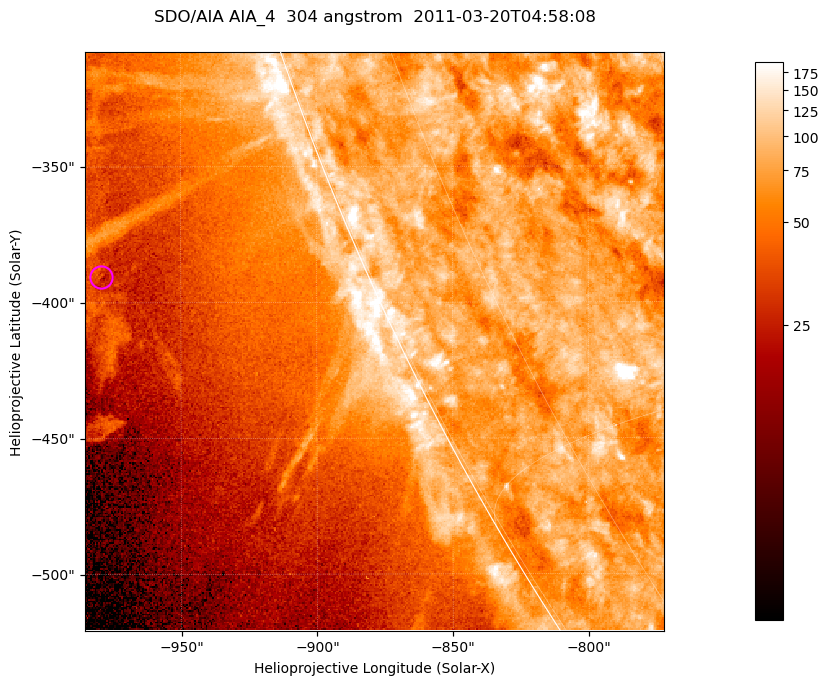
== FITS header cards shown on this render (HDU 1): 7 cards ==
TELESCOP= 'SDO/AIA '           / For AIA: SDO/AIA
INSTRUME= 'AIA_4   '           / For AIA: AIA_ATA1, AIA_ATA2, AIA_ATA3 or AIA_AT
WAVELNTH=                  304 / [angstrom] Wavelength
WAVEUNIT= 'angstrom'           / Wavelength unit: angstrom
DATE-OBS= '2011-03-20T04:58:08.124' / [ISO] Date when observation started; ISO 8
CTYPE1  = 'HPLN-TAN'           / CTYPE1; Typically HPLN
CTYPE2  = 'HPLT-TAN'           / CTYPE2; Typically HPLT

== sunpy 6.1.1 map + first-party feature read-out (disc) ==
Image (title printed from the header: SDO/AIA AIA_4  304 angstrom  2011-03-20T04:58:08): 355 x 355 px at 0.6 arcsec/px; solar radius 964 arcsec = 1606 px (partial field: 0.7% of the solar disc is inside the frame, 45% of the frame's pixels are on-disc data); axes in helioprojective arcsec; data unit not stated in the header (colour bar unlabelled)
Orientation: roll -0.132 deg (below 1 deg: not rotated)
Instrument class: DISC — disc imager (sunpy class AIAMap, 304 A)
Bright regions (active regions / flare kernels): reference = the on-disc median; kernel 3 px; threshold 5 sigma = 104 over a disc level ~78.9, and >= 1.15x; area >= 126 px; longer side >= 4 px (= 2.4 arcsec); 0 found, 0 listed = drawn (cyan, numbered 1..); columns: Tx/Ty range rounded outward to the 2 arcsec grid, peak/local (2 s.f.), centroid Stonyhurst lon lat
Off-limb structures (1.02-1.3 R_sun): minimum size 63 px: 5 found; the strongest spans PA ~110..115 deg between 1.05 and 1.11 R_sun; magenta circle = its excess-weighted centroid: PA ~110 deg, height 1.09 R_sun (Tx ~-980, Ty ~-390 arcsec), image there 1.6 x the reference